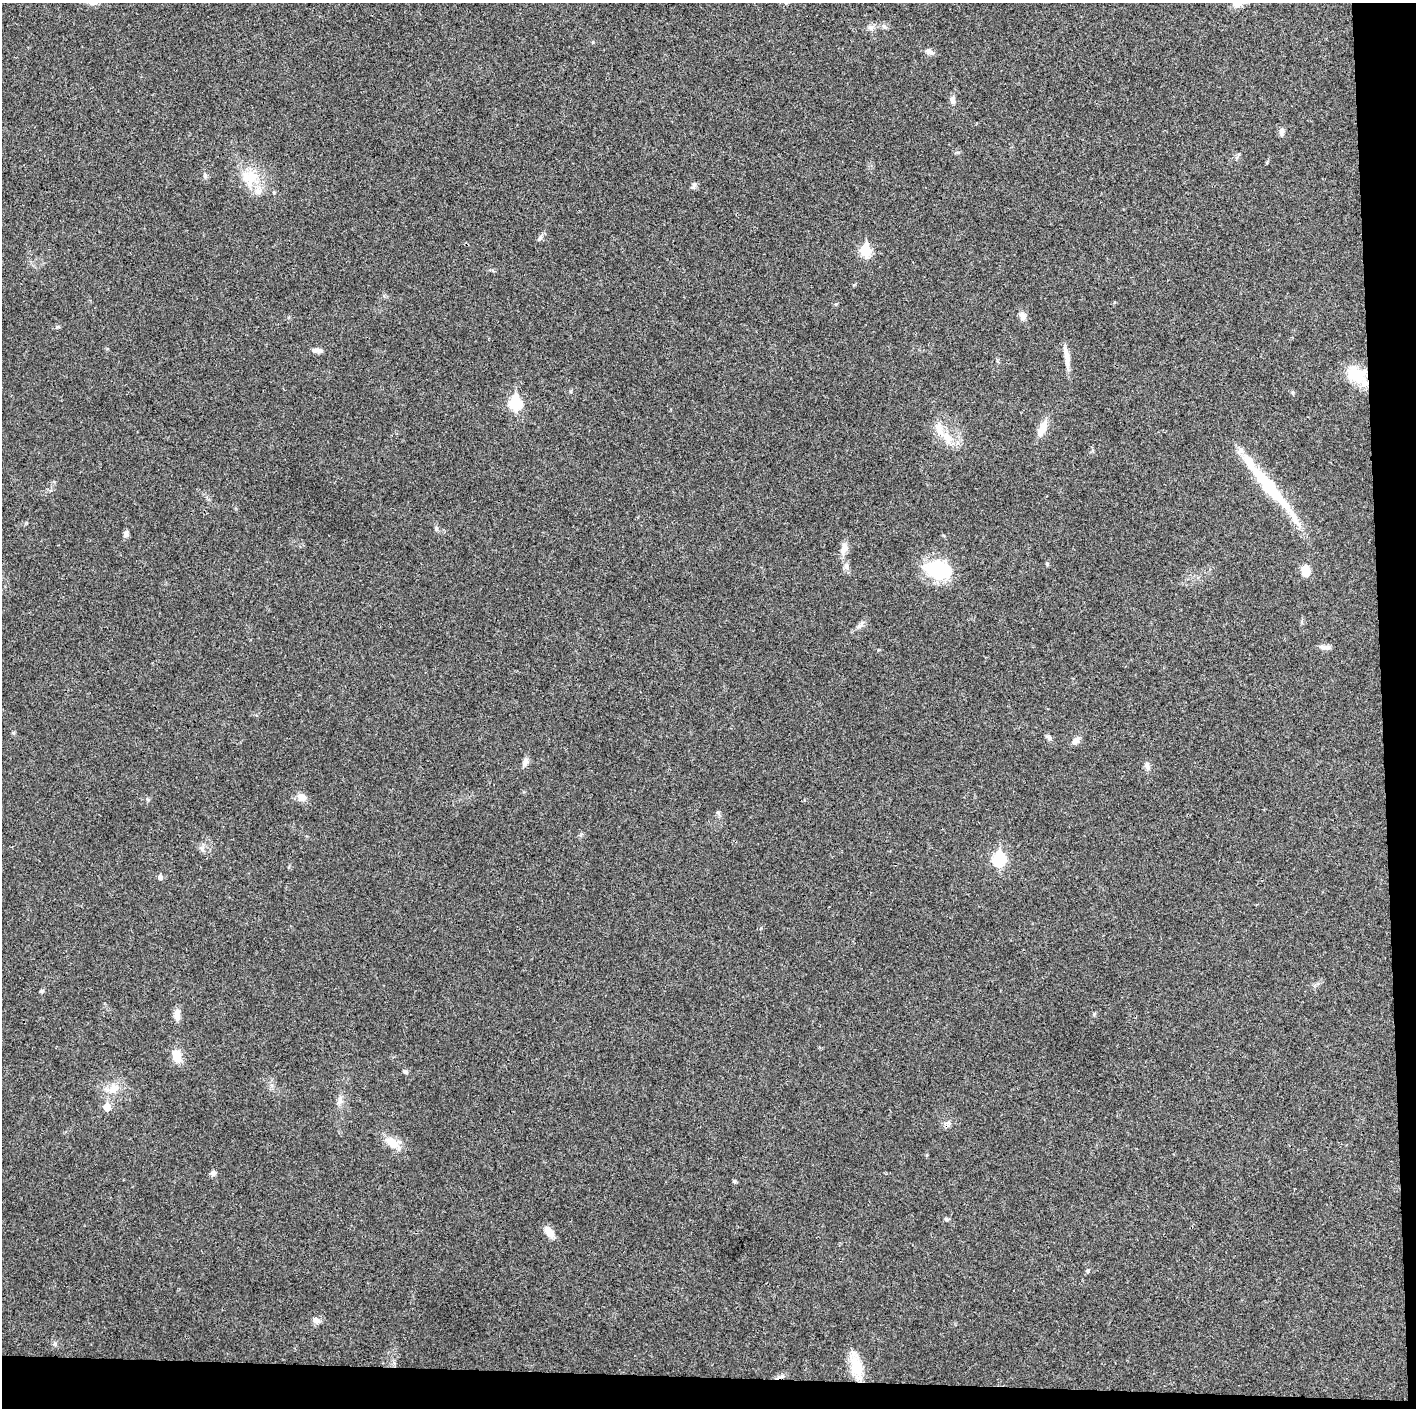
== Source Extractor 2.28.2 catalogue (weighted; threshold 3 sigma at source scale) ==
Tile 9 of 3 x 3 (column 3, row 3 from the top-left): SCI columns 2829-4242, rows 6-1411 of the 4243 x 4225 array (HDU 1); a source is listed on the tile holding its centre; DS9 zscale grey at full resolution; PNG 1418 x 1410 px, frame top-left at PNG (2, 3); no overlay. Shown black and unused: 5% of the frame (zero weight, under 3 of 4 exposures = <1% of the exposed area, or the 3 px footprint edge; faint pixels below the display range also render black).
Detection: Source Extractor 2.28.2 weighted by HDU 2 'WHT'; one run over the whole footprint, this tile lists its part. Background 0.0192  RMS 0.0039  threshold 0.0176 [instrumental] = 3 sigma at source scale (4.5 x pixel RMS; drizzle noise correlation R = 1.50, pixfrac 1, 0.05/0.05 arcsec/px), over >= 5 px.
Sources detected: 55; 2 inside a brighter object's white glare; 1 cosmic-ray / hot-pixel residue — not listed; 3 inside a brighter listed object's ellipse — not listed separately; the other 49 listed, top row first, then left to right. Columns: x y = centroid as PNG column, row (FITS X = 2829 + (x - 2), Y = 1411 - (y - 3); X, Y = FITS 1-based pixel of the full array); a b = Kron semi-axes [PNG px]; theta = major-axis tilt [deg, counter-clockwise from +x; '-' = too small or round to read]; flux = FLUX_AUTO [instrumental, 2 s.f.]
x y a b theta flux
870 27 9 7 -46 1.4
884 27 7 5 -22 0.91
930 52 11 6 -26 1.6
952 100 12 7 -81 1.6
1281 131 11 6 88 1.4
250 176 28 18 -1 10
694 185 8 5 80 0.98
539 239 8 4 55 0.78
866 251 6 6 - 23
1022 316 11 8 -76 1.9
317 350 14 5 -4 1.7
1067 359 20 8 -88 3.4
1356 374 25 17 -30 12
515 403 7 6 - 33
1042 428 23 8 66 5
946 437 23 11 -43 6.8
1269 487 59 14 -50 24
126 534 9 6 -90 1.2
844 549 14 9 69 2.8
1047 564 6 4 -69 0.54
846 566 9 6 -74 1.3
937 569 33 20 -7 19
1305 571 11 8 -85 5.3
860 625 14 4 48 1.4
1324 647 16 5 -2 1.7
1048 737 10 5 -33 0.96
1076 740 11 7 45 2.2
525 762 14 6 68 1.7
1147 766 11 7 -74 1.6
301 797 11 9 -26 3.1
148 800 5 4 - 0.49
999 859 7 6 - 39
160 877 7 6 - 1.1
41 991 5 5 - 0.53
177 1015 14 7 89 2.7
177 1056 14 10 -76 5.6
405 1071 7 5 -37 0.77
113 1088 15 12 56 5
340 1100 10 6 81 1.6
107 1107 6 6 - 5
948 1123 7 4 18 0.92
392 1143 19 11 -15 5.5
213 1173 7 6 - 1.1
734 1181 5 5 - 0.48
946 1219 6 5 - 0.64
549 1232 13 8 -52 3.8
1087 1271 6 4 71 0.52
316 1320 12 7 -49 1.6
856 1365 34 13 -74 8.6
Overlapping masked pixels (flux is a lower limit): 1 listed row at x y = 1356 374
Unlisted compact peaks at least as high as the median listed source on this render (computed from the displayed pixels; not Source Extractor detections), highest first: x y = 55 1343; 205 176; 13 733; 57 327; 436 529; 593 42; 1094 1014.